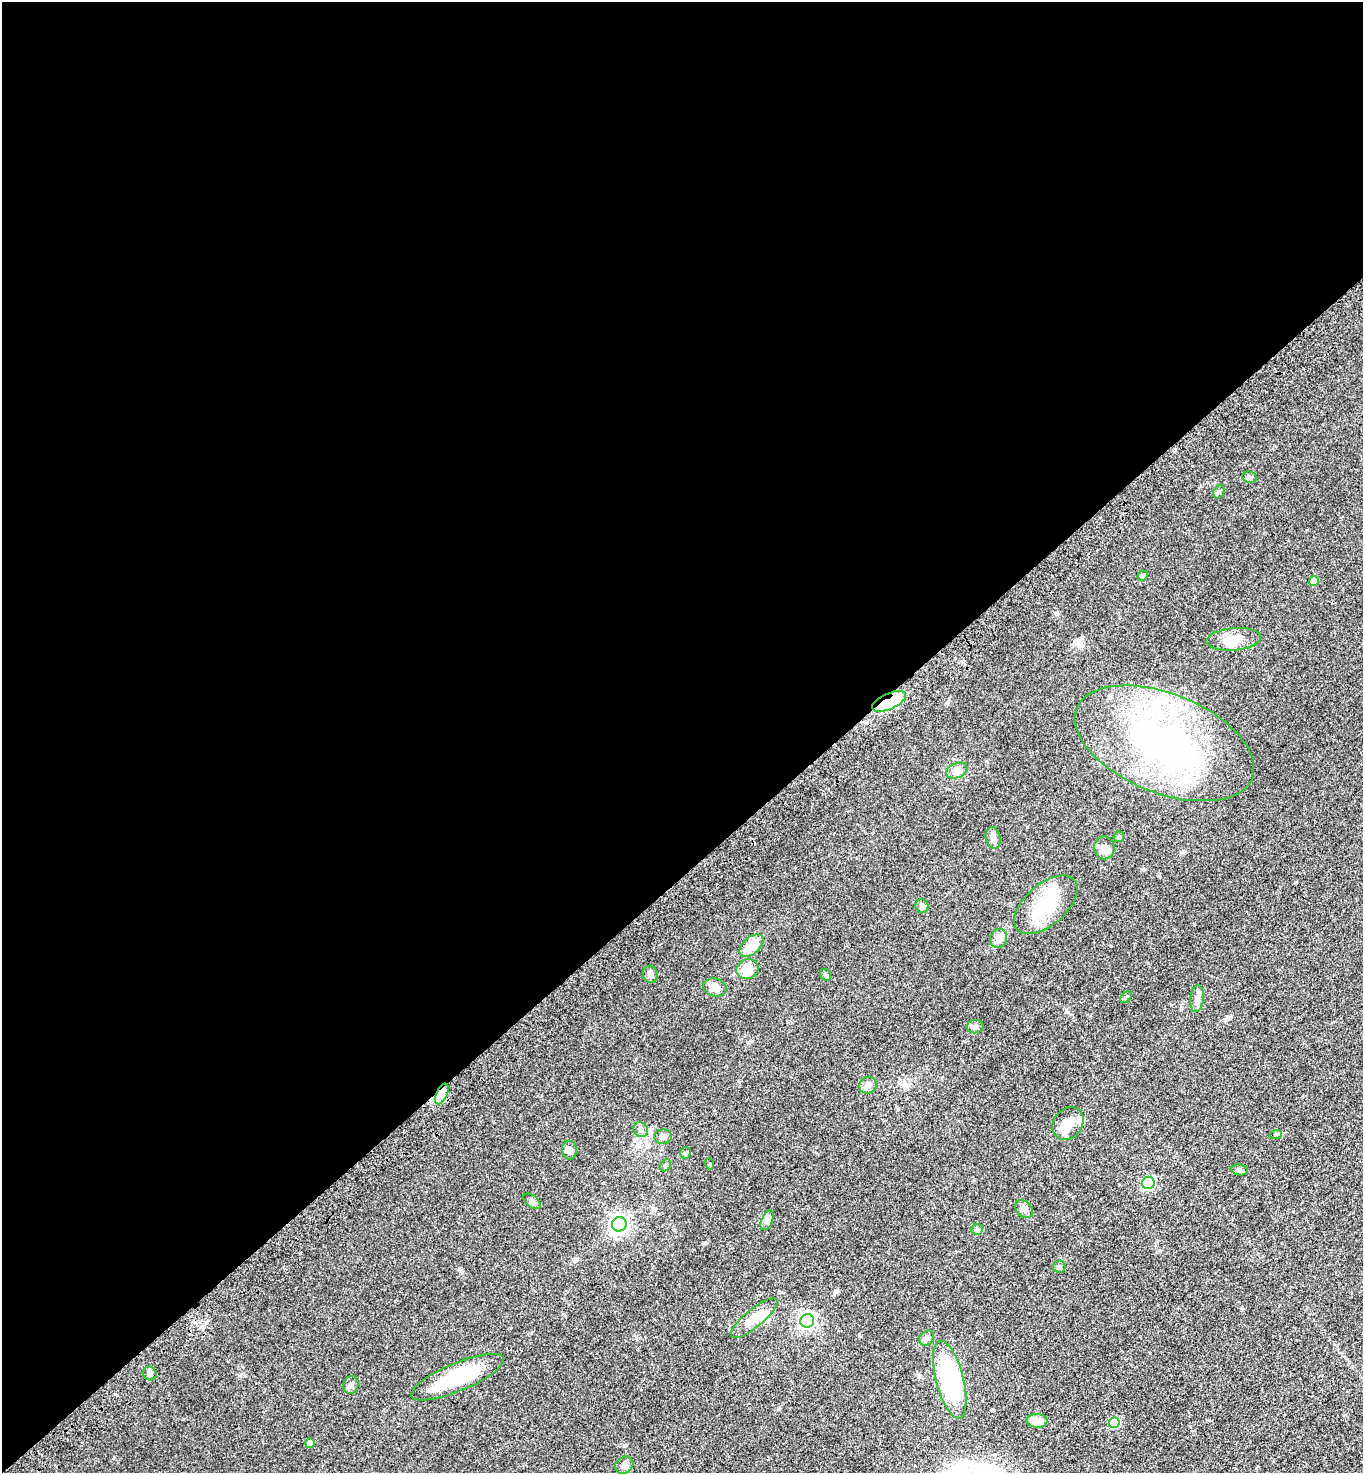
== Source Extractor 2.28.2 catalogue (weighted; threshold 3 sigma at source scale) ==
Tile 2 of 4 x 4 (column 2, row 1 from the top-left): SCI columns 1611-2971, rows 4515-5985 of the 6086 x 6088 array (HDU 1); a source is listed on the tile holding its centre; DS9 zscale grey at full resolution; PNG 1365 x 1475 px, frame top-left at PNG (2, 2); each listed source drawn as its Kron ellipse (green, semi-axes under 4 px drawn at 4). Shown black and unused: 59% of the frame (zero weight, under 3 of 4 exposures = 6% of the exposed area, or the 3 px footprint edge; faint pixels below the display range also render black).
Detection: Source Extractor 2.28.2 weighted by HDU 2 'WHT'; one run over the whole footprint, this tile lists its part. Background 0.0432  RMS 0.005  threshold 0.0226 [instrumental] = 3 sigma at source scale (4.5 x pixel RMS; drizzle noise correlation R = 1.50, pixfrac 1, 0.05/0.05 arcsec/px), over >= 5 px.
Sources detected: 53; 1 inside a brighter object's white glare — neither listed nor drawn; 1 inside a brighter listed object's ellipse — not listed separately; the other 51 listed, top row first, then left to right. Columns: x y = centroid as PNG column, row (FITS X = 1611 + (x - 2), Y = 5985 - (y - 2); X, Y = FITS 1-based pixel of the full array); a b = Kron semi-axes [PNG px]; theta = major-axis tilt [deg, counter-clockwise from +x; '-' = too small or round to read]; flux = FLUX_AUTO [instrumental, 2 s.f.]
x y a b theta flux
1249 477 7 5 -12 0.96
1219 492 7 5 69 0.88
1143 576 5 4 - 1.1
1314 581 5 5 - 5.2
1234 639 27 11 5 8.1
889 701 18 8 24 17
1164 743 94 49 -22 150
957 771 11 7 22 2.3
1119 837 5 5 - 1
993 838 11 7 -77 2.3
1104 848 11 10 - 3.5
1046 905 38 20 41 24
922 906 7 6 - 1.8
999 938 10 8 71 2.3
751 946 14 8 41 8.9
747 969 11 9 25 6.9
650 974 8 7 - 1.8
826 975 6 5 - 0.95
715 987 12 9 -13 3.5
1126 997 7 4 45 0.71
1197 999 13 6 83 2.3
975 1027 8 6 7 1.5
868 1085 9 8 - 2.1
442 1094 11 5 65 2.8
1068 1124 18 14 52 7.1
641 1130 8 7 - 1.5
1276 1134 6 4 19 0.65
663 1137 9 7 0 1.6
569 1150 9 7 -82 2.1
685 1153 5 5 - 0.78
710 1164 5 3 - 0.49
665 1165 6 5 - 0.78
1240 1170 8 5 -8 1.3
1148 1183 6 6 - 56
532 1201 10 6 -38 1.4
1024 1209 10 7 -44 1.8
767 1220 10 5 65 1.7
619 1224 7 7 - 190
977 1229 6 5 - 0.86
1059 1267 6 6 - 1.1
754 1318 29 9 40 7.6
807 1321 7 6 - 130
927 1338 8 6 45 1.7
150 1373 7 6 - 1.5
457 1377 50 14 23 29
950 1380 40 14 -75 59
351 1385 9 7 76 1.8
1037 1421 10 7 -1 5.5
1114 1423 5 5 - 23
310 1443 5 5 - 1.8
624 1465 10 8 37 1.9
Overlapping masked pixels (flux is a lower limit): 2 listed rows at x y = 889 701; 442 1094